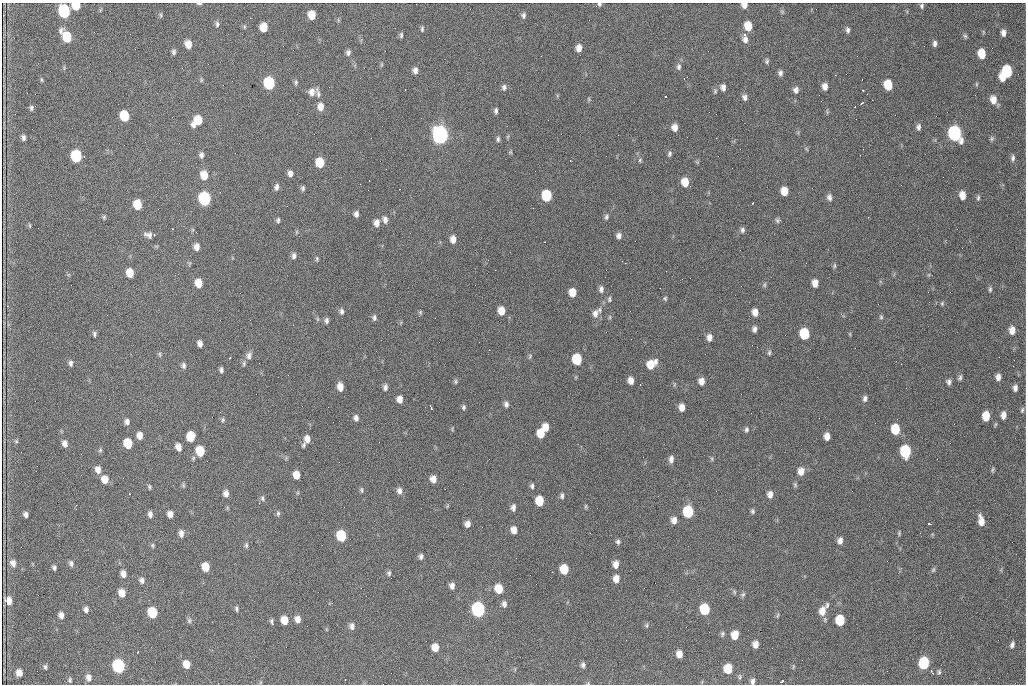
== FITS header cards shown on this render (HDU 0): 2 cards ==
NAXIS1  =                 1024 /fastest changing axis
NAXIS2  =                  682 /next to fastest changing axis

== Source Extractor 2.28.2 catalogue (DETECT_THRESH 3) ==
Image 1024 x 682 px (HDU 0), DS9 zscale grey, 1 PNG px = 1 image px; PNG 1028 x 686 px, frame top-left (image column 1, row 682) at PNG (2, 3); no overlay
Background 2540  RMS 34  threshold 102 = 3 sigma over >= 5 px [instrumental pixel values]
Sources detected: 286; all 286 listed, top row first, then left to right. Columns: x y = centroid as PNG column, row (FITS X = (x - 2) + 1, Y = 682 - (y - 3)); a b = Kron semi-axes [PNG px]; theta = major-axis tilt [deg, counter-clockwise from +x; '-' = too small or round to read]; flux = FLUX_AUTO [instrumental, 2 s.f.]
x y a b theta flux
199 4 5 3 - 4.1e+03
599 4 5 4 - 3.6e+03
76 5 6 6 - 6.4e+04
744 5 5 5 - 1.3e+04
922 6 6 5 - 4.5e+03
64 11 8 6 -79 2.8e+05
782 12 6 4 -56 3.3e+03
161 15 6 4 -88 3.2e+03
312 15 7 6 - 3.8e+04
523 15 7 5 78 6.0e+03
217 24 8 5 -90 6.0e+03
748 26 7 6 - 4.3e+04
264 27 7 6 - 4.0e+04
422 29 7 4 -85 3.8e+03
848 30 7 5 -79 6.2e+03
983 32 6 3 -72 2.4e+03
1003 33 7 5 -86 1.1e+04
401 35 7 4 84 4.3e+03
745 35 5 4 - 4.5e+03
965 36 6 5 - 3.9e+03
67 37 10 6 -58 8.5e+04
745 40 10 7 -69 1.1e+04
935 43 6 5 - 7.1e+03
188 44 7 6 - 2.3e+04
579 48 6 5 - 1.6e+04
174 52 6 5 - 5.4e+03
348 53 7 5 76 6.6e+03
982 54 8 6 -81 4.6e+04
767 61 7 5 82 4.5e+03
381 64 6 4 -72 2.5e+03
679 67 9 6 84 7.4e+03
415 70 7 5 -84 1.0e+04
1007 71 9 7 74 1.5e+05
780 73 6 5 - 7.2e+03
835 75 2 2 - 1.2e+03
1003 77 6 5 - 2.7e+04
41 80 6 3 -82 2.6e+03
201 80 6 4 89 2.7e+03
296 82 8 5 81 4.4e+03
269 83 8 6 -81 2.3e+05
976 84 6 4 90 2.5e+03
888 85 8 6 -79 6.5e+04
825 86 6 5 - 1.3e+04
504 87 7 6 - 6.9e+03
723 87 8 6 -84 9.7e+03
796 90 8 6 81 8.7e+03
863 90 3 2 - 4.8e+03
715 91 8 5 82 4.0e+03
312 92 9 8 - 1.4e+04
318 93 15 5 -77 8.3e+03
867 94 2 2 - 1.1e+03
745 97 7 6 - 8.1e+03
589 99 6 4 -89 2.7e+03
993 100 9 6 -80 2.1e+04
821 101 2 2 - 9.1e+02
862 103 4 3 - 2.2e+03
320 107 8 6 -88 1.8e+04
31 108 6 4 84 4.7e+03
496 111 7 5 -84 5.4e+03
124 116 8 6 -80 9.5e+04
197 121 10 7 50 5.9e+04
918 127 7 5 -89 7.5e+03
675 128 6 5 - 1.7e+04
955 133 9 7 -72 5.6e+05
440 135 9 7 -79 1.2e+06
23 137 6 4 -85 6.6e+03
498 139 8 4 89 5.1e+03
992 139 7 6 - 4.2e+03
510 152 5 5 - 2.8e+03
669 154 7 5 63 5.0e+03
201 155 7 5 86 7.4e+03
76 156 8 6 -80 1.9e+05
1013 158 8 5 86 6.7e+03
640 160 6 5 - 3.4e+03
570 161 3 2 - 2.1e+03
320 163 7 6 - 6.2e+04
290 173 6 5 - 9.8e+03
204 175 8 6 -82 3.7e+04
685 182 7 6 - 3.6e+04
360 184 2 2 - 1.0e+03
277 187 8 5 84 7.8e+03
303 188 6 5 - 4.6e+03
784 191 7 6 - 2.9e+04
962 195 8 5 -88 2.4e+04
547 196 8 6 -81 1.2e+05
829 197 8 6 -82 8.5e+03
978 198 7 5 79 4.4e+03
204 199 8 7 - 3.5e+05
753 203 3 2 - 3.8e+03
137 205 7 6 - 5.8e+04
356 214 6 5 - 8.0e+03
104 217 5 5 - 3.3e+03
606 217 8 5 79 5.2e+03
278 220 6 4 82 4.3e+03
385 220 8 6 -83 1.0e+04
777 220 6 5 - 4.6e+03
377 223 8 6 89 1.5e+04
30 225 6 3 -81 2.4e+03
172 229 3 2 - 2.5e+03
742 230 7 6 - 5.9e+03
296 232 6 3 71 2.7e+03
148 235 11 7 -21 1.0e+04
154 235 3 2 - 4.5e+03
619 236 7 6 - 9.1e+03
453 239 8 5 -87 1.7e+04
197 247 8 6 86 1.3e+04
294 256 7 5 83 7.9e+03
317 259 6 4 90 3.3e+03
834 266 8 4 90 3.4e+03
666 271 2 2 - 1.6e+03
130 273 7 6 - 3.8e+04
198 283 7 6 - 3.4e+04
815 283 7 5 90 1.9e+04
764 285 6 4 74 3.6e+03
601 289 8 6 90 8.1e+03
990 289 7 5 89 4.5e+03
572 292 7 6 - 3.0e+04
665 298 6 4 -76 3.5e+03
609 299 8 5 88 4.6e+03
942 303 6 4 71 3.2e+03
341 311 8 5 -78 6.5e+03
501 311 7 6 - 2.9e+04
420 312 6 5 - 3.0e+03
755 312 7 6 - 1.7e+04
595 313 11 8 67 1.4e+04
610 317 6 4 90 3.1e+03
881 317 6 5 - 3.6e+03
374 318 7 5 -88 5.9e+03
326 321 7 5 -90 6.2e+03
754 329 6 4 -90 8.2e+03
1012 330 8 6 -89 1.8e+04
94 334 7 4 -86 4.7e+03
804 334 8 6 -84 1.1e+05
850 334 6 3 -72 2.2e+03
709 337 7 5 -88 1.2e+04
200 343 6 4 -84 1.1e+04
769 353 7 5 75 4.0e+03
160 354 8 4 -82 3.5e+03
249 356 10 7 84 1.0e+04
530 356 7 5 62 3.6e+03
577 359 8 6 -83 1.1e+05
71 363 7 5 -90 6.5e+03
244 363 8 5 87 4.9e+03
651 364 10 7 41 4.0e+04
901 364 2 2 - 1.1e+03
184 365 8 5 -90 6.3e+03
1013 366 2 2 - 5.4e+03
221 370 5 4 - 5.5e+03
960 377 8 5 67 5.1e+03
998 377 6 5 - 1.2e+04
631 380 6 5 - 1.7e+04
701 381 7 6 - 1.5e+04
455 382 6 5 - 3.9e+03
949 382 6 6 - 6.9e+03
640 384 3 2 - 2.9e+03
340 387 8 5 -78 2.0e+04
385 387 8 6 85 7.6e+03
1015 388 6 4 -88 8.6e+03
865 398 7 5 81 7.1e+03
400 399 6 5 - 1.5e+04
506 404 7 5 -73 7.7e+03
431 407 5 2 - 3.6e+03
464 407 6 5 - 4.5e+03
682 407 7 5 -80 1.7e+04
1022 410 7 5 79 4.1e+03
1003 415 7 5 84 1.4e+04
986 416 8 6 88 4.6e+04
356 418 7 5 -79 8.2e+03
223 420 6 5 - 3.7e+03
127 422 7 6 - 8.6e+03
546 427 7 5 -81 2.4e+04
895 429 8 6 -87 7.6e+04
746 430 7 5 89 5.0e+03
541 433 8 6 -88 4.8e+04
140 435 7 5 -88 1.7e+04
190 436 8 6 84 5.2e+04
827 436 7 5 -90 1.7e+04
307 439 8 6 -89 1.5e+04
16 441 6 5 - 3.6e+03
65 443 7 6 - 1.2e+04
128 444 7 6 - 6.7e+04
303 445 7 5 79 4.3e+03
178 447 7 5 -73 1.6e+04
100 450 6 5 - 3.7e+03
200 451 8 6 -79 6.9e+04
905 451 8 6 -87 1.9e+05
671 459 8 5 85 1.0e+04
712 459 6 4 -72 3.0e+03
98 470 8 6 -83 1.6e+04
993 470 7 4 70 3.4e+03
801 471 8 7 - 2.0e+04
296 475 7 5 -82 2.5e+04
105 479 8 6 -82 2.4e+04
433 479 6 5 - 1.8e+04
183 485 6 5 - 3.3e+03
795 485 7 5 -89 3.7e+03
532 486 7 5 -85 5.1e+03
149 487 6 5 - 3.4e+03
361 490 7 4 -80 3.8e+03
399 491 8 6 -84 1.0e+04
226 493 7 5 -90 1.2e+04
129 494 2 2 - 1.3e+03
770 494 8 6 -88 1.3e+04
562 496 7 4 85 5.4e+03
262 498 8 5 -73 5.1e+03
539 501 7 6 - 5.7e+04
76 505 3 2 - 2.0e+03
447 506 6 3 71 2.5e+03
586 506 7 3 89 2.8e+03
513 507 7 5 88 8.8e+03
99 510 2 2 - 1.0e+03
752 511 6 5 - 4.2e+03
688 512 8 6 -86 1.6e+05
278 513 7 5 76 4.3e+03
26 514 5 4 - 7.5e+03
150 514 7 5 -85 8.4e+03
170 514 6 5 - 1.4e+04
674 520 7 6 - 1.4e+04
981 521 11 6 -79 2.2e+04
467 524 6 5 - 1.2e+04
929 524 4 2 - 3.6e+03
514 530 7 6 - 1.9e+04
181 533 8 5 -85 1.1e+04
899 533 7 4 83 3.0e+03
341 536 8 6 -79 1.2e+05
840 541 7 6 - 1.1e+04
618 542 6 6 - 5.0e+03
152 545 7 4 -84 3.5e+03
246 545 8 5 -89 4.5e+03
421 556 5 4 - 6.6e+03
13 563 9 6 -69 1.2e+04
71 563 8 6 -75 6.5e+03
616 564 8 6 87 1.6e+04
54 567 5 3 - 4.7e+03
205 567 7 6 - 4.0e+04
564 569 7 6 - 5.8e+04
933 570 7 5 73 3.6e+03
389 573 7 5 80 4.5e+03
123 574 7 6 - 1.4e+04
616 579 7 6 - 1.8e+04
142 580 8 6 -79 8.7e+03
452 586 6 5 - 9.8e+03
499 589 7 6 - 4.9e+04
122 593 7 6 - 2.6e+04
743 595 7 6 - 4.7e+03
8 601 7 5 -71 1.8e+04
504 604 7 5 -83 8.6e+03
827 605 8 5 84 4.9e+03
86 609 6 5 - 8.3e+03
236 609 7 4 -75 4.4e+03
478 609 8 7 - 5.6e+05
705 609 8 6 -84 1.1e+05
822 611 11 8 77 2.4e+04
152 613 8 6 -73 1.0e+05
61 615 7 5 -80 1.1e+04
777 615 7 3 80 3.2e+03
298 619 7 6 - 1.5e+04
284 620 7 6 - 3.3e+04
840 620 7 6 - 8.7e+04
189 621 7 5 -90 4.9e+03
272 622 9 4 -75 5.3e+03
647 625 6 5 - 3.7e+03
352 626 8 7 - 9.2e+03
722 634 7 5 69 4.6e+03
735 635 8 6 78 3.0e+04
755 644 6 5 - 1.7e+04
1012 645 8 5 67 6.8e+03
435 647 7 6 - 2.6e+04
138 652 3 2 - 2.4e+03
679 654 6 5 - 1.7e+04
924 663 8 6 79 1.8e+05
186 664 7 6 - 2.7e+04
583 665 6 5 - 6.3e+03
118 666 8 7 - 3.7e+05
45 667 6 5 - 4.5e+03
793 667 7 3 89 2.4e+03
728 669 7 6 - 5.2e+04
931 671 4 4 - 2.5e+03
939 672 7 4 -90 4.1e+03
19 673 6 6 - 1.5e+04
89 677 9 7 -81 1.3e+04
740 677 7 4 -86 3.9e+03
70 680 7 4 -87 4.1e+03
345 680 3 2 - 1.2e+03
753 681 7 5 86 6.9e+03
782 681 4 3 - 4.8e+03
At the frame edge (FLAGS 8, measured only in part): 6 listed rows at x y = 199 4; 599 4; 76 5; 744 5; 583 665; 753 681

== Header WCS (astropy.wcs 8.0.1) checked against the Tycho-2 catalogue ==
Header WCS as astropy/WCSLIB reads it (CRVAL/CRPIX/CD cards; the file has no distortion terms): RA---TAN/DEC--TAN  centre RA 07:09:17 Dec +30:56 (107.32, +30.93 deg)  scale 1.44 arcsec/px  FOV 24.5' x 16.3'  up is -93 deg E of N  parity flipped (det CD > 0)
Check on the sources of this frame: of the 60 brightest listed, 3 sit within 2.0 arcsec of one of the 9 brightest Tycho-2 stars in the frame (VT <= 12.48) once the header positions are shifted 0.69 arcsec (0.01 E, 0.69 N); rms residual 0.66 arcsec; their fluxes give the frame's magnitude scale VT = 25.96 - 2.5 log10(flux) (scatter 0.16 mag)
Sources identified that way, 3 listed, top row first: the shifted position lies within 2.0 arcsec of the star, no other Tycho-2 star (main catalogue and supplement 1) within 4.0 arcsec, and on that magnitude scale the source's flux lands within +1.5 / -3 mag of the star's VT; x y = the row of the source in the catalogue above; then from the Tycho-2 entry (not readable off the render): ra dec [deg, ICRS J2000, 3 dp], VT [Tycho-2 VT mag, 2 dp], TYC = Tycho-2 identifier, HIP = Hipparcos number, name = IAU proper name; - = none
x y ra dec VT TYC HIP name
440 135 107.226 +30.900 10.76 2438-883-1 - -
204 199 107.261 +30.807 12.26 2438-856-1 - -
478 609 107.445 +30.924 11.38 2438-1056-1 - -